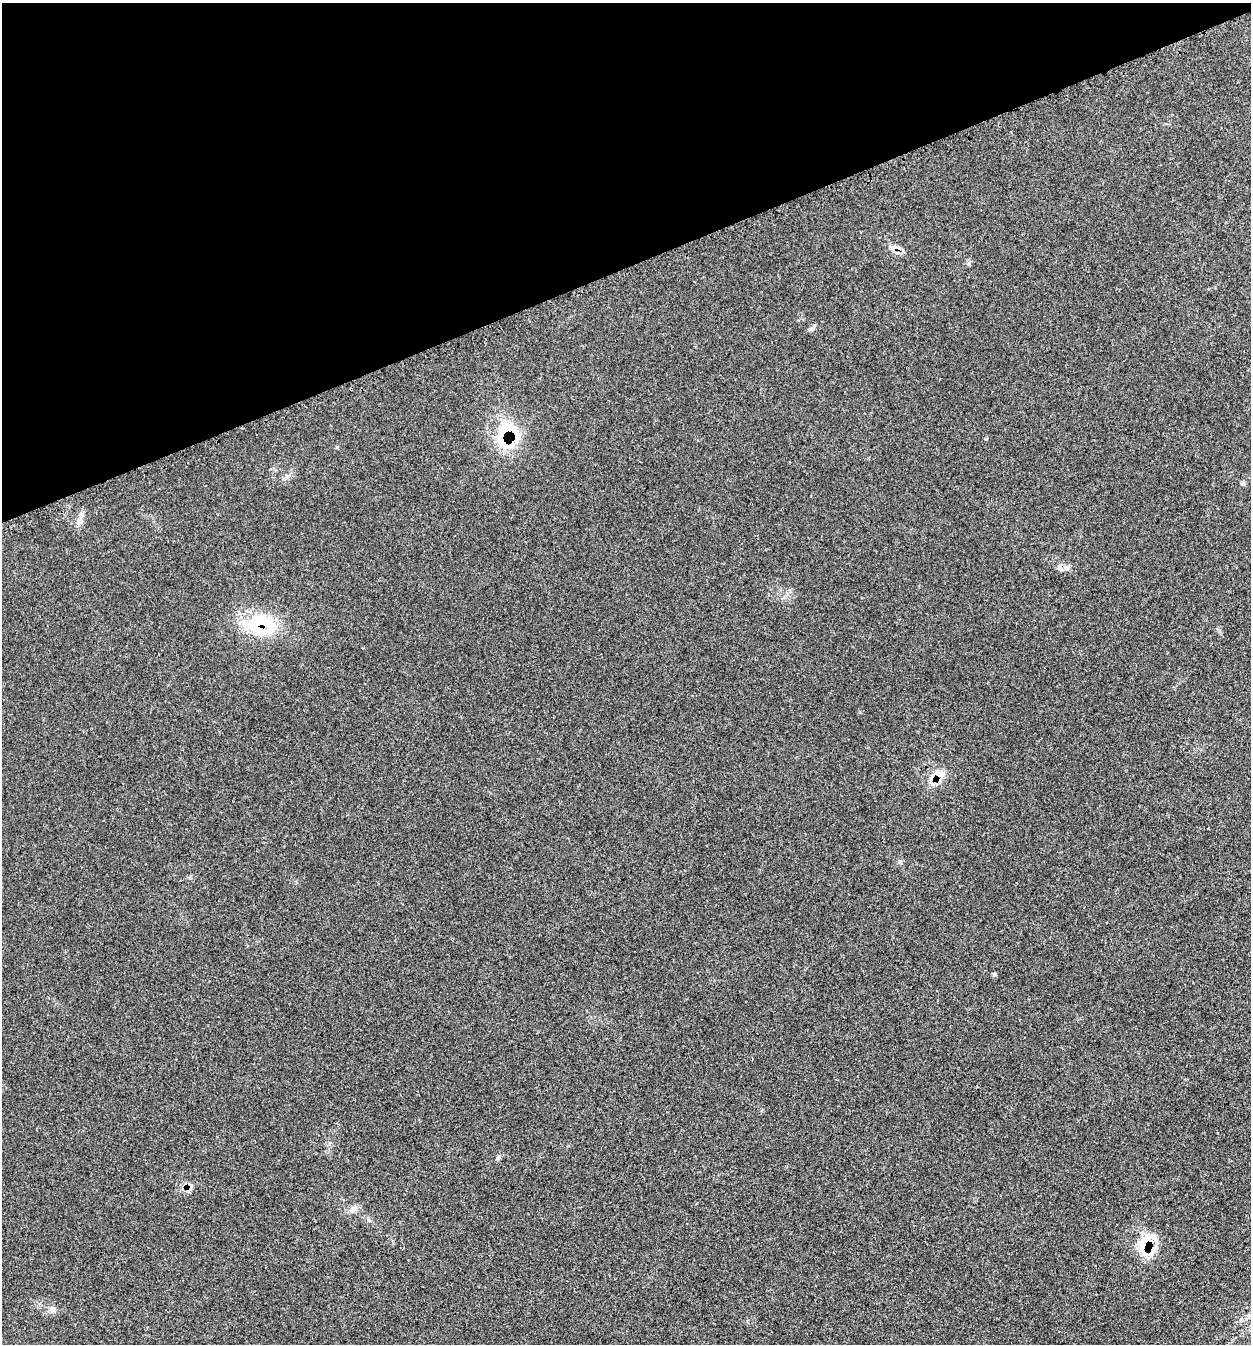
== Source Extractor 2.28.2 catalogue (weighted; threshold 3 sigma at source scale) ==
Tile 3 of 4 x 4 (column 3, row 1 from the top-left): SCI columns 2738-3986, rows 4139-5480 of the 5595 x 5585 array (HDU 1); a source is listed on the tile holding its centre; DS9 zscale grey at full resolution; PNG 1253 x 1346 px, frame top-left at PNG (2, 3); no overlay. Shown black and unused: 20% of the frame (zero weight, under 3 of 4 exposures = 8% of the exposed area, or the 3 px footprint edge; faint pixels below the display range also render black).
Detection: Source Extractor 2.28.2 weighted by HDU 2 'WHT'; one run over the whole footprint, this tile lists its part. Background 0.0393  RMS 0.0038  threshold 0.017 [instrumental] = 3 sigma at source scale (4.5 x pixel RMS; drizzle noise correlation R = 1.50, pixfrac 1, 0.05/0.05 arcsec/px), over >= 5 px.
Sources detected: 15; all 15 listed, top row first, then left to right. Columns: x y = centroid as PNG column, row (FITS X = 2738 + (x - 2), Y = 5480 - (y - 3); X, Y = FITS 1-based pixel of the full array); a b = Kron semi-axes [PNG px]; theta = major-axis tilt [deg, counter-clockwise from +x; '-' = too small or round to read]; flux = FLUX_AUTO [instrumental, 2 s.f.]
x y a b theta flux
893 249 13 7 -65 2.1
969 264 6 4 -72 0.54
812 329 10 4 14 0.8
505 433 41 27 64 21
1243 483 7 5 30 0.66
81 514 7 5 90 0.97
1060 567 10 5 -78 1
1066 567 8 6 -89 1.2
260 625 41 27 -7 21
939 775 16 13 -84 5.6
900 862 7 6 - 0.76
498 1158 7 5 48 0.67
354 1208 11 6 15 1.6
1146 1245 30 23 -53 12
52 1309 9 6 50 1.3
Overlapping masked pixels (flux is a lower limit): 5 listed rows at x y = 893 249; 505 433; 260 625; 939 775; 1146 1245
Unlisted compact peaks at least as high as the median listed source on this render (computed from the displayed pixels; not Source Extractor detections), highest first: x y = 337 447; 368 1219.